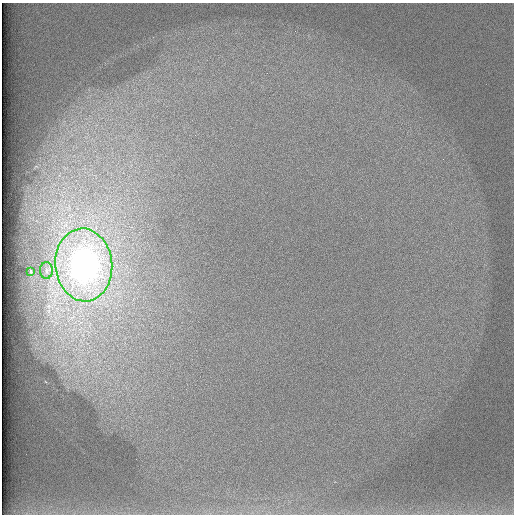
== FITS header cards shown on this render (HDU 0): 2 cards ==
NAXIS1  =                  512 /
NAXIS2  =                  512 /

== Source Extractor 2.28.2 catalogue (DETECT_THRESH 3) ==
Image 512 x 512 px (HDU 0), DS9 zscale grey, 1 PNG px = 1 image px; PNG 516 x 516 px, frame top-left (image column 1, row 512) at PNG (2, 3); each listed source drawn as its Kron ellipse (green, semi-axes under 4 px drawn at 4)
Background 99.1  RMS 2.9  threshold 8.66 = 3 sigma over >= 5 px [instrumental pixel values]
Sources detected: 3; all 3 listed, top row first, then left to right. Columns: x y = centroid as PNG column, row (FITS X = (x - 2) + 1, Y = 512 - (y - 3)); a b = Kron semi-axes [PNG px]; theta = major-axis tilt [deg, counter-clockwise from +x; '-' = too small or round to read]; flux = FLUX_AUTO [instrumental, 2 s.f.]
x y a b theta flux
84 265 36 28 -84 85000
46 270 8 6 -89 690
31 272 3 2 - 200